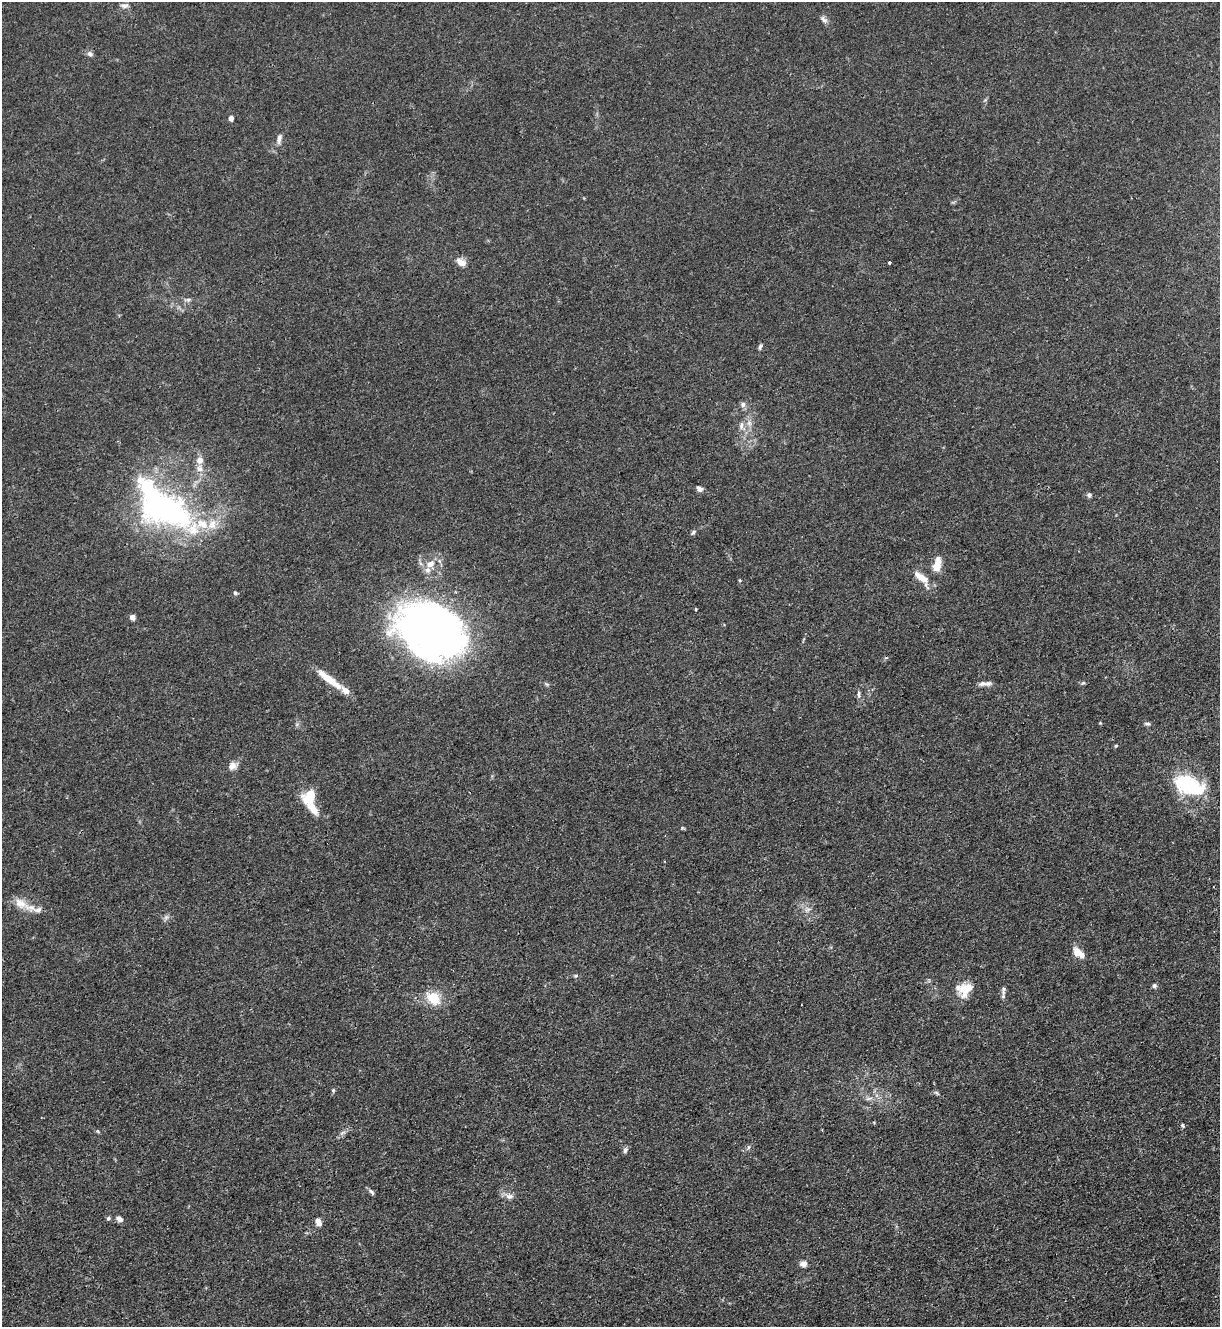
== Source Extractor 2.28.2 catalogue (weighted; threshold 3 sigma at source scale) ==
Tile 6 of 4 x 4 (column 2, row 2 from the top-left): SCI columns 1364-2581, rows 2653-3977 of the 5287 x 5305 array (HDU 1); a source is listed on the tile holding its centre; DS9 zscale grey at full resolution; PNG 1222 x 1329 px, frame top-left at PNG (2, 2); no overlay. Shown black and unused: <1% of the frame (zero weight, under 3 of 4 exposures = <1% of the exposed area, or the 3 px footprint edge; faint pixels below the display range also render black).
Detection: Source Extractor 2.28.2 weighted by HDU 2 'WHT'; one run over the whole footprint, this tile lists its part. Background 0.0313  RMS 0.0027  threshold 0.0121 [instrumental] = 3 sigma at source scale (4.5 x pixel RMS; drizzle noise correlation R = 1.50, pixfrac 1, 0.05/0.05 arcsec/px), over >= 5 px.
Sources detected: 70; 5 inside a brighter object's white glare — not listed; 7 inside a brighter listed object's ellipse — not listed separately; the other 58 listed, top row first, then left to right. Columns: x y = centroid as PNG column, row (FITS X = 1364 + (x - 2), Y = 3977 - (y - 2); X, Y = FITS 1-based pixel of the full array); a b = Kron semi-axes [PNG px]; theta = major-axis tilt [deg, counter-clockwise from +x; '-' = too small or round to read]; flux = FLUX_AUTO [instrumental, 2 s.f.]
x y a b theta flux
125 6 12 7 6 1.1
824 19 12 6 -45 1
90 54 8 6 -44 0.89
231 118 4 4 - 1.9
279 139 13 6 77 1.2
461 262 12 7 -37 2.4
890 263 3 3 - 0.65
188 300 10 4 10 0.73
760 346 9 4 63 0.59
743 404 8 7 - 0.92
742 426 15 8 -67 2
200 460 9 8 - 1.9
699 489 8 6 -43 0.98
1089 495 5 5 - 0.79
161 507 68 44 25 53
212 524 16 12 67 4.1
693 532 9 5 44 0.59
938 562 19 10 77 3.4
430 564 12 8 25 2.5
921 578 25 9 -45 4.2
740 580 4 4 - 0.27
235 593 5 4 - 0.54
695 609 4 3 - 0.35
132 617 4 4 - 2.7
430 628 71 50 -4 74
329 679 38 8 -37 5.8
1083 683 6 4 43 0.4
982 684 13 7 12 1.3
859 694 10 4 -89 0.62
1147 724 9 5 -11 0.59
1116 746 5 4 - 0.3
232 766 13 9 29 1.7
1190 785 33 21 -18 19
310 795 13 9 34 6.9
312 808 26 9 -52 4.5
682 828 6 4 -7 0.36
20 903 25 11 -32 3.9
807 909 10 6 47 1.1
166 917 6 6 - 0.67
1079 953 15 8 -39 3.3
576 976 6 5 - 0.4
1154 986 6 5 - 0.68
966 989 21 15 48 4.9
1003 990 14 6 90 1
434 998 14 11 -40 7
333 1090 6 4 71 0.39
937 1093 7 4 -53 0.42
869 1098 11 4 9 0.86
1182 1125 6 5 - 0.44
342 1133 8 5 30 0.78
748 1147 6 4 88 0.42
625 1150 8 6 70 0.77
371 1192 9 5 -44 0.68
509 1196 14 7 -22 1.5
108 1218 6 5 - 0.52
119 1219 8 6 -33 1.3
318 1222 10 6 -60 1.5
803 1264 8 6 1 1.6